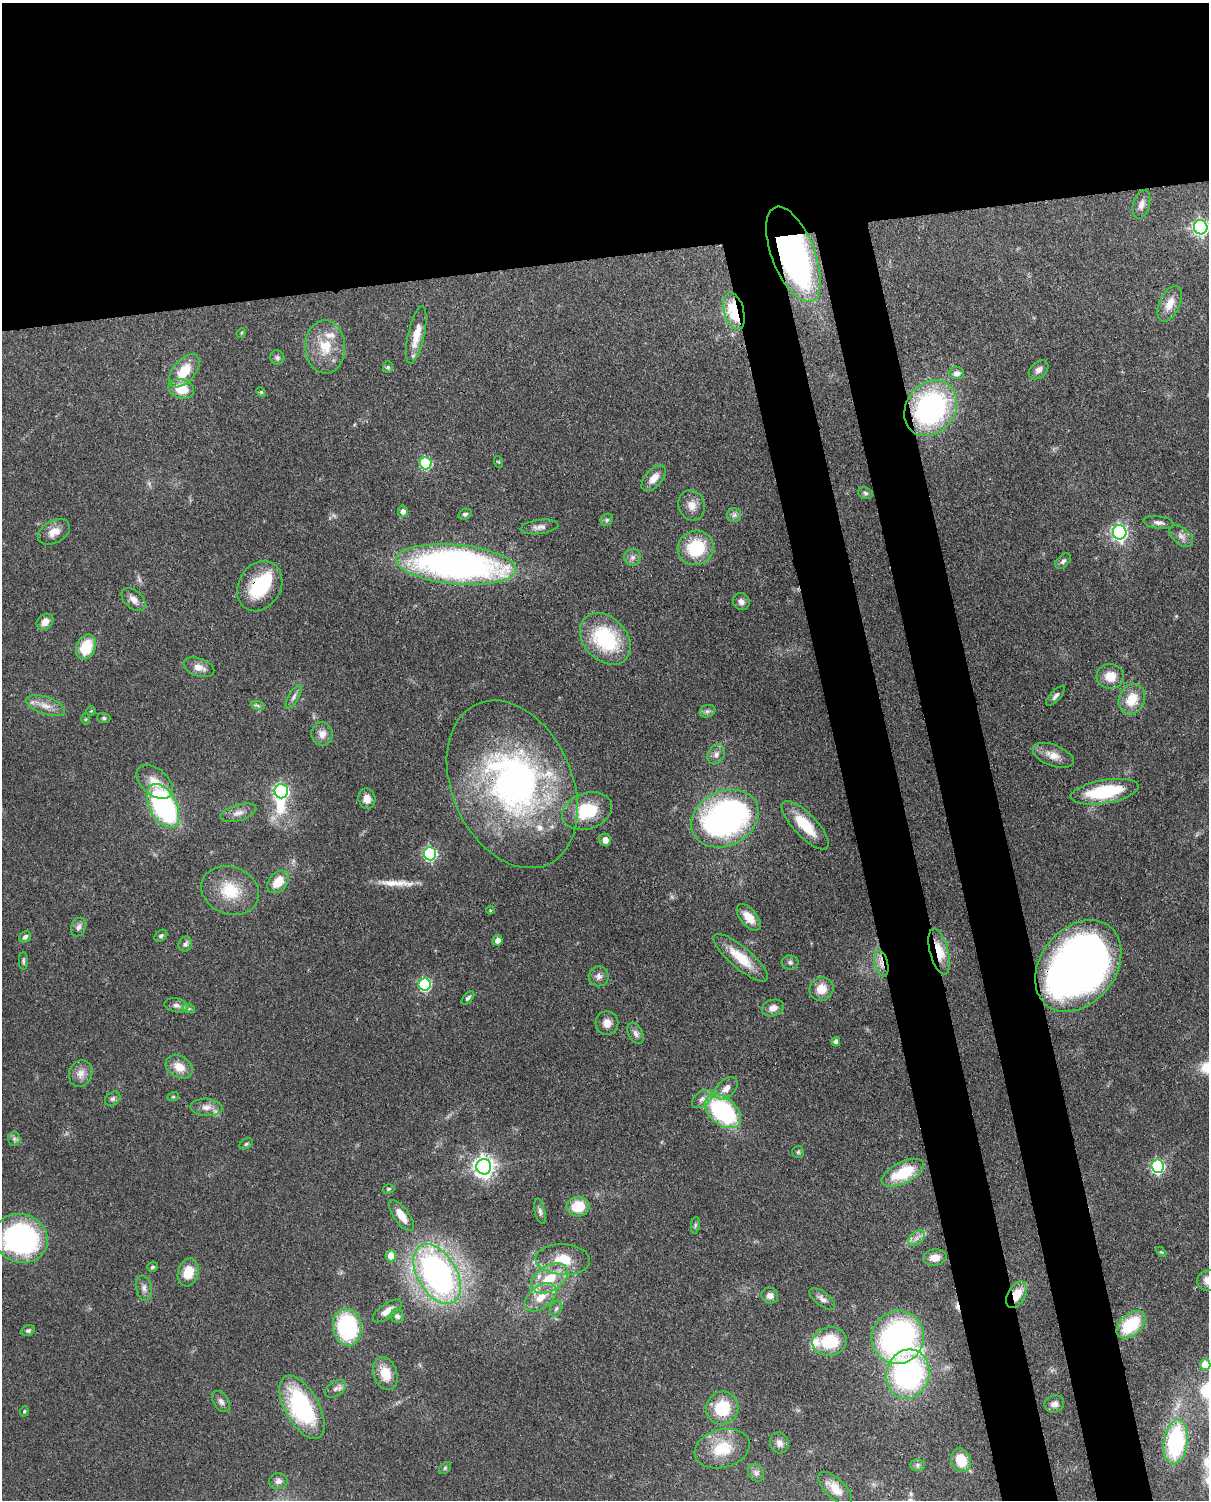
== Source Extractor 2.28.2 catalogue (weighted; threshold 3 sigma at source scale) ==
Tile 2 of 4 x 3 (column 2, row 1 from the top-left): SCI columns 1296-2502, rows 3149-4646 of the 5005 x 4911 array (HDU 1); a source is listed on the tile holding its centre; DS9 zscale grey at full resolution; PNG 1211 x 1502 px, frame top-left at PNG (2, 3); each listed source drawn as its Kron ellipse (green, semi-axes under 4 px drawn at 4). Shown black and unused: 25% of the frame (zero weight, under 3 of 4 exposures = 7% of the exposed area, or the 3 px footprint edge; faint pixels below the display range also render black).
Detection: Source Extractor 2.28.2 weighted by HDU 2 'WHT'; one run over the whole footprint, this tile lists its part. Background 0.105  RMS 0.0041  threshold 0.0186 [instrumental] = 3 sigma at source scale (4.5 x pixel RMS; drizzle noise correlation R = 1.50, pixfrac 1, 0.05/0.05 arcsec/px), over >= 5 px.
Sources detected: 162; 4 inside a brighter object's white glare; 1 cosmic-ray / hot-pixel residue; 1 long thin detection or spike segment (spike, bleed or trail) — neither listed nor drawn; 4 inside a brighter listed object's ellipse — not listed separately; the other 152 listed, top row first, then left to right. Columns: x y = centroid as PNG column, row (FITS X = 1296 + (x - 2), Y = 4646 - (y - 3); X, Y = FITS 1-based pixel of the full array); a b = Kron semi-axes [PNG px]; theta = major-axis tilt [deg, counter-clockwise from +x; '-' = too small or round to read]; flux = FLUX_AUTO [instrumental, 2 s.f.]
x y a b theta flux
1141 204 14 8 74 2.6
1201 227 7 7 - 100
793 254 50 21 -69 150
1170 304 19 10 66 4.9
734 311 19 9 -75 25
241 333 5 4 - 0.45
416 335 29 8 78 7.6
325 347 26 20 -88 12
277 357 7 7 - 1
388 367 6 5 - 0.72
1039 370 11 8 42 2
184 371 20 11 49 10
957 373 7 6 - 2
181 389 13 9 -14 8.7
261 392 5 4 - 0.51
931 408 30 24 52 78
499 462 6 4 -71 0.42
425 463 6 6 - 39
654 478 16 8 48 4.4
865 493 7 5 -18 0.98
692 505 15 13 -71 4.1
403 511 5 5 - 1.9
465 514 7 5 25 0.9
734 515 7 7 - 1.4
607 520 7 5 45 0.83
1159 522 15 6 -8 1.9
540 527 19 7 7 2.4
54 532 17 11 29 4.6
1120 532 7 6 - 120
1181 536 14 8 -41 2.4
696 548 18 17 - 20
633 557 8 8 - 1.7
1063 561 9 6 44 1.3
456 565 60 20 -5 170
260 586 26 21 61 23
134 599 14 9 -40 2.8
741 602 9 8 - 2
45 622 9 7 42 3.5
605 639 29 21 -47 32
86 647 13 9 65 13
199 667 16 9 -18 3.7
1110 676 14 12 -4 6.3
1055 696 12 5 46 1.5
294 697 13 5 59 1.5
1132 699 15 12 68 9.7
46 706 20 8 -19 4.6
258 706 7 4 -20 0.73
91 711 4 4 - 0.45
707 711 8 6 20 1.2
104 718 6 5 - 0.8
85 719 5 3 - 0.43
322 734 11 10 - 3.4
716 754 10 8 60 2.1
1053 755 21 10 -21 5.1
155 782 21 13 -40 6.7
512 784 88 60 -66 150
281 791 7 7 - 89
1105 792 34 11 10 27
367 799 10 8 -78 3.5
163 806 24 13 -62 81
587 811 25 18 19 19
238 813 19 8 16 3.1
725 818 35 27 27 130
805 825 32 11 -46 12
605 840 6 6 - 2.9
430 854 6 6 - 68
278 882 13 9 48 7.4
230 891 30 23 -20 16
490 910 4 3 - 0.42
749 917 16 8 -49 5.6
79 927 9 7 66 1.6
161 936 7 5 39 0.82
25 937 6 5 - 1.2
497 940 5 5 - 2.3
185 944 8 6 66 1.4
939 952 23 9 -75 8.9
741 958 34 10 -40 11
23 961 9 4 -90 0.8
790 962 8 7 - 1.2
881 963 13 6 -77 3.2
1078 966 50 37 51 300
599 976 10 10 - 2.2
425 984 6 6 - 48
821 989 12 11 - 5.7
468 998 8 4 48 0.98
176 1005 12 7 -10 2
773 1008 11 8 16 2.7
189 1009 6 4 -18 0.72
607 1023 12 11 - 3.7
636 1033 11 7 -62 1.8
836 1042 4 4 - 2.2
179 1067 14 10 -30 5.9
81 1074 14 11 65 3.6
726 1088 14 8 43 3.6
173 1097 6 3 18 0.49
113 1099 8 6 38 1.1
702 1099 11 7 40 2.1
206 1107 16 8 -3 3.4
723 1111 21 13 -41 55
14 1139 7 6 - 1.1
246 1144 7 4 31 0.72
798 1152 6 6 - 0.73
1157 1166 6 6 - 66
484 1167 8 7 - 240
903 1173 23 10 26 18
388 1189 6 4 15 0.73
578 1207 11 10 - 11
540 1211 13 5 -76 1.4
401 1216 18 7 -55 5.6
695 1225 8 4 82 0.74
21 1238 27 24 -19 94
917 1238 9 6 37 2
1161 1252 6 4 -43 0.49
391 1256 5 5 - 7
935 1258 12 8 9 4.7
563 1259 27 15 -3 11
153 1267 5 5 - 0.81
188 1272 14 10 74 8.1
437 1274 33 19 -60 150
550 1278 20 12 31 12
1208 1280 11 10 - 3.6
144 1288 13 7 -77 2.1
1016 1295 14 8 61 7.8
770 1296 8 7 - 2.1
541 1297 18 11 38 7
822 1299 15 7 -38 2.2
556 1309 8 6 72 1.1
387 1311 17 7 35 3.3
397 1316 7 6 - 1.4
1131 1325 17 10 42 21
347 1327 18 14 -82 40
28 1330 6 5 - 0.86
898 1337 27 26 - 100
830 1341 17 14 10 18
1205 1365 5 5 - 11
385 1374 17 11 -71 7.4
908 1374 25 21 76 86
335 1389 12 7 34 1.8
221 1401 12 7 -55 1.7
1054 1404 10 8 19 2.2
302 1407 35 17 -61 55
722 1408 16 16 - 16
24 1411 5 4 - 0.51
1176 1442 22 12 83 49
779 1443 11 9 -68 2.1
722 1449 28 19 14 14
961 1460 12 9 -70 9.7
917 1465 7 6 - 1.1
445 1468 7 4 46 0.7
756 1473 9 7 -57 1.6
278 1481 9 8 - 1.8
835 1488 21 9 -44 6.1
Overlapping masked pixels (flux is a lower limit): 9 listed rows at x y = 793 254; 734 311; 931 408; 260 586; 512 784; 939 952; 881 963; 1078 966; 1016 1295
Isophote crosses this tile's border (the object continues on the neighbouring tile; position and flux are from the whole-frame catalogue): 2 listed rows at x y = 1208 1280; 1205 1365